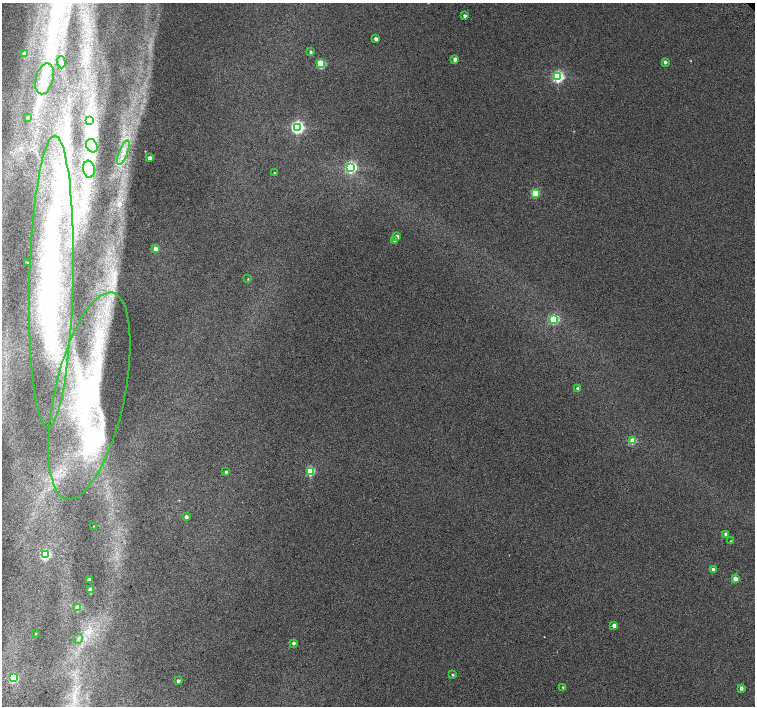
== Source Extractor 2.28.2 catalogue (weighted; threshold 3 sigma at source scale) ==
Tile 7 of 4 x 4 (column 3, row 2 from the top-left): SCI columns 3063-4567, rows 3080-4487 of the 6118 x 6093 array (HDU 1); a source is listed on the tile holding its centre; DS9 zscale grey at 2 x 2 block average (1 PNG px = mean of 2 x 2 image px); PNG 757 x 708 px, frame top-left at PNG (2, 3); each listed source drawn as its Kron ellipse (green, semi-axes under 4 px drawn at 4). Shown black and unused: <1% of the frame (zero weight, under 2 of 3 exposures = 3% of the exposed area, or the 3 px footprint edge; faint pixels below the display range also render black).
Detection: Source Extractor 2.28.2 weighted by HDU 2 'WHT'; one run over the whole footprint, this tile lists its part. Background 0.0415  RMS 0.035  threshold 0.158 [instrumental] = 3 sigma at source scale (4.5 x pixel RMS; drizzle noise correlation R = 1.50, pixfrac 1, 0.0396/0.0396 arcsec/px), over >= 5 px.
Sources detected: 56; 1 inside a brighter object's white glare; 1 cosmic-ray / hot-pixel residue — neither listed nor drawn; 3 inside a brighter listed object's ellipse — not listed separately; the other 51 listed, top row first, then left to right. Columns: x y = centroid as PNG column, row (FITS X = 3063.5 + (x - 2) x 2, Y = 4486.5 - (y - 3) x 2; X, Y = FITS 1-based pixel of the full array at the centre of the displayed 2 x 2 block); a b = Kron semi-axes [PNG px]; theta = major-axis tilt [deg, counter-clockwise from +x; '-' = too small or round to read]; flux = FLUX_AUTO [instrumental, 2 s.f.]
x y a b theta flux
465 16 3 2 - 21
376 39 3 2 - 38
311 52 3 2 - 15
24 54 3 3 - 63
455 59 3 3 - 48
61 62 6 4 -86 18
665 62 3 2 - 32
321 64 3 3 - 470
558 77 4 3 - 1300
44 79 16 8 75 120
28 117 2 2 - 13
90 120 4 2 - 9.2
297 127 4 4 - 1800
92 146 7 5 -59 47
123 152 13 3 69 59
149 158 3 3 - 49
351 167 4 3 - 1400
89 169 8 5 -82 59
274 173 2 2 - 6.2
535 193 3 3 - 340
397 237 3 3 - 44
394 240 3 3 - 15
156 249 3 3 - 87
27 263 3 2 - 10
248 279 3 2 - 4.8
51 281 146 22 89 2200
554 319 3 3 - 720
578 388 3 2 - 35
89 396 106 35 78 2200
633 441 3 3 - 250
310 471 3 3 - 510
226 472 3 3 - 13
186 517 3 3 - 33
94 526 2 2 - 3.6
726 534 3 2 - 40
731 541 3 2 - 4.4
45 555 4 3 - 770
713 570 3 2 - 45
89 579 2 2 - 22
735 579 3 3 - 82
91 590 3 3 - 150
78 607 3 3 - 170
614 625 3 3 - 44
36 634 2 2 - 4.5
78 639 5 4 - 20
294 643 3 3 - 27
453 675 3 3 - 8.7
13 678 3 3 - 570
178 681 3 3 - 21
563 687 3 2 - 9.8
741 688 3 3 - 42